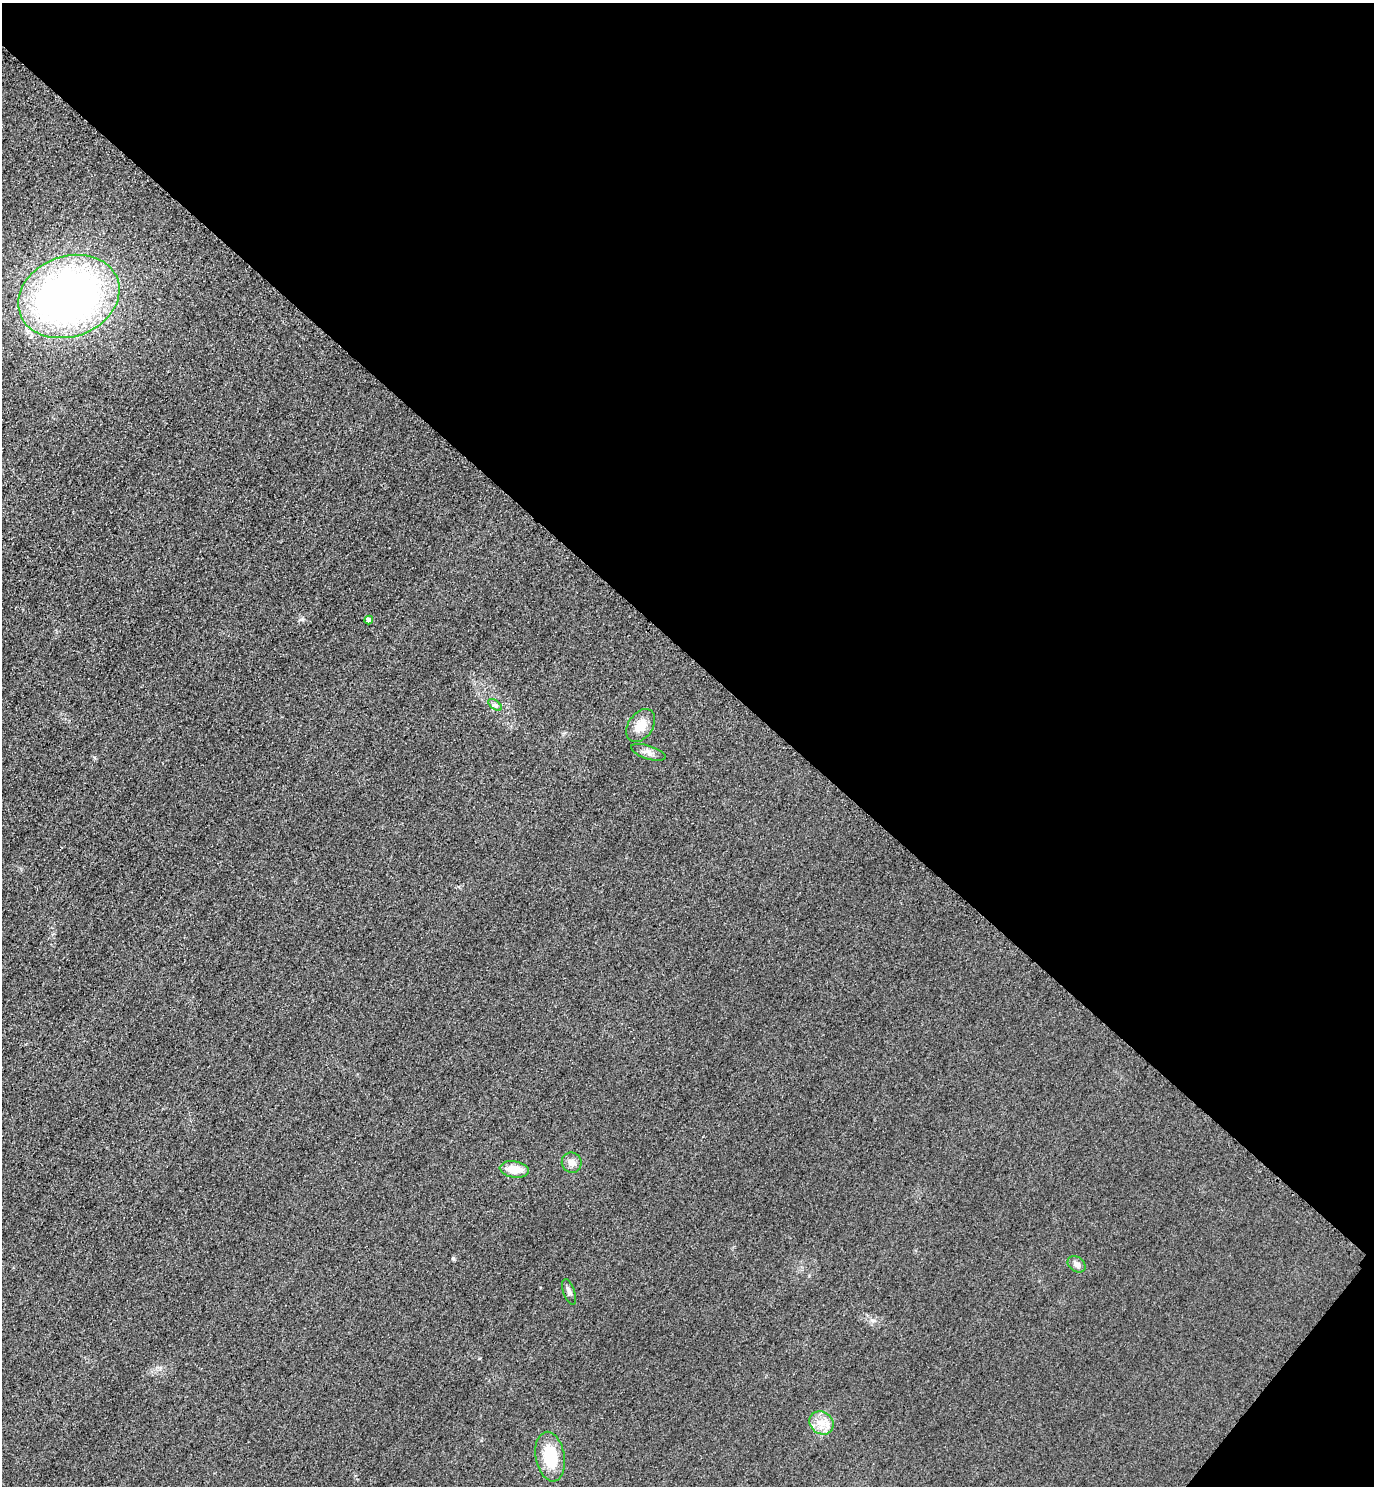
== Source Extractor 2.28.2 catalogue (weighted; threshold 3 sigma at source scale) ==
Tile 8 of 4 x 4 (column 4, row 2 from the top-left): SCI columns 4443-5814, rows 2998-4481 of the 5996 x 5993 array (HDU 1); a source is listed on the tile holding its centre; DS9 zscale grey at full resolution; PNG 1376 x 1488 px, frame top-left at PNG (2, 3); each listed source drawn as its Kron ellipse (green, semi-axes under 4 px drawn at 4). Shown black and unused: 45% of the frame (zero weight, under 3 of 4 exposures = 3% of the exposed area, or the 3 px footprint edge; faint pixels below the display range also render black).
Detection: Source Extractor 2.28.2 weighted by HDU 2 'WHT'; one run over the whole footprint, this tile lists its part. Background 0.051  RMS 0.017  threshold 0.0752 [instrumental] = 3 sigma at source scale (4.5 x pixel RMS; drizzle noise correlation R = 1.50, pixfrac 1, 0.05/0.05 arcsec/px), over >= 5 px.
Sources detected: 11; all 11 listed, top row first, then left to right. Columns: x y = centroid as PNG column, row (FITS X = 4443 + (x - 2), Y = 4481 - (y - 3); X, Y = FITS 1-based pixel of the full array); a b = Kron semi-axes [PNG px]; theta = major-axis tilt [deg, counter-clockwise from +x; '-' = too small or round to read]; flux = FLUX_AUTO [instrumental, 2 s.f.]
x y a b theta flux
69 296 52 40 20 930
369 620 4 4 - 6.4
495 705 8 4 -36 4
641 726 18 12 55 24
648 752 18 6 -18 9.1
572 1163 10 9 - 10
514 1169 15 8 -8 25
1077 1264 9 7 -37 8.4
569 1292 13 5 -71 6.2
821 1423 13 11 -38 20
550 1457 25 14 -81 60
Unlisted compact peaks at least as high as the median listed source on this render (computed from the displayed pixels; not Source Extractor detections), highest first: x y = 453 1258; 302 619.